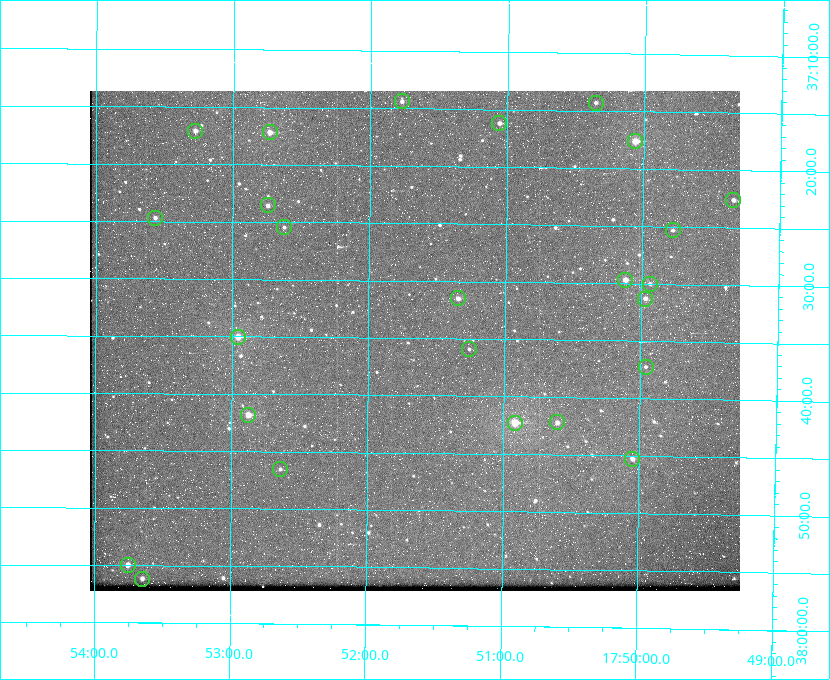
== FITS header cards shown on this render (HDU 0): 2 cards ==
NAXIS1  =                  650 / Width of table row in bytes
NAXIS2  =                  500 / Number of rows in table

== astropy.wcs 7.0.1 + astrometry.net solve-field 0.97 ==
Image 650 x 500 px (HDU 0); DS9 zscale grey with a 90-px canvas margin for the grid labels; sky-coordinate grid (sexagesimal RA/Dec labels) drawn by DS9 from the SOLVED WCS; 25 Tycho-2 reference stars matched to detected sources circled (green)
Header WCS: none
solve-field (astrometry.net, Tycho-2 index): SOLVED blind (the file carries no WCS)
Solved WCS: RA---TAN-SIP/DEC--TAN-SIP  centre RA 17:51:40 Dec +37:35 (267.92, +37.59 deg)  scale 5.23 arcsec/px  FOV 56.6' x 43.6'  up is +179 deg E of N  parity flipped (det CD > 0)
(file carries no celestial WCS; the grid is the blind solution)
Tycho-2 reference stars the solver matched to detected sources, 25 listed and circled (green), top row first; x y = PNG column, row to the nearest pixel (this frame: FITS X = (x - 90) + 1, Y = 500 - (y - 91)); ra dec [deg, ICRS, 3 dp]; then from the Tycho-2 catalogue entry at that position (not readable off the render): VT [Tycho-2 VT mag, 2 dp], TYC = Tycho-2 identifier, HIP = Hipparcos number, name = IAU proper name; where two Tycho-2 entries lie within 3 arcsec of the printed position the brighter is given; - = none
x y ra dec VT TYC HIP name
402 101 267.943 +37.240 10.39 2620-505-1 - -
596 103 267.589 +37.238 11.09 2619-212-1 - -
499 123 267.764 +37.270 10.17 2620-784-1 - -
195 131 268.319 +37.285 9.88 2620-536-1 - -
270 132 268.183 +37.286 8.98 2620-786-1 87506 -
635 141 267.517 +37.293 8.96 2619-379-1 - -
733 200 267.335 +37.377 10.60 2619-634-1 - -
268 205 268.186 +37.393 10.44 2620-175-1 - -
155 218 268.392 +37.412 10.60 2620-800-1 - -
284 227 268.156 +37.424 11.25 2620-712-1 - -
673 230 267.445 +37.422 11.17 2619-451-1 - -
625 280 267.531 +37.495 10.07 2619-274-1 - -
650 284 267.485 +37.500 11.33 2619-40-1 - -
458 298 267.836 +37.525 9.96 3089-889-1 - -
645 299 267.494 +37.522 10.35 3088-270-1 - -
238 337 268.239 +37.584 8.64 3089-755-1 - -
469 349 267.815 +37.598 11.54 3089-1081-1 - -
646 367 267.491 +37.621 11.40 3088-1284-1 - -
248 415 268.219 +37.697 8.93 3089-671-1 - -
557 422 267.652 +37.703 11.04 3089-693-1 - -
515 423 267.730 +37.705 8.13 3089-1203-1 87349 -
632 459 267.512 +37.755 10.10 3089-2332-1 - -
280 469 268.159 +37.775 11.22 3089-2245-1 - -
128 565 268.439 +37.916 9.61 3089-2268-1 - -
142 579 268.412 +37.936 10.36 3089-2031-1 - -